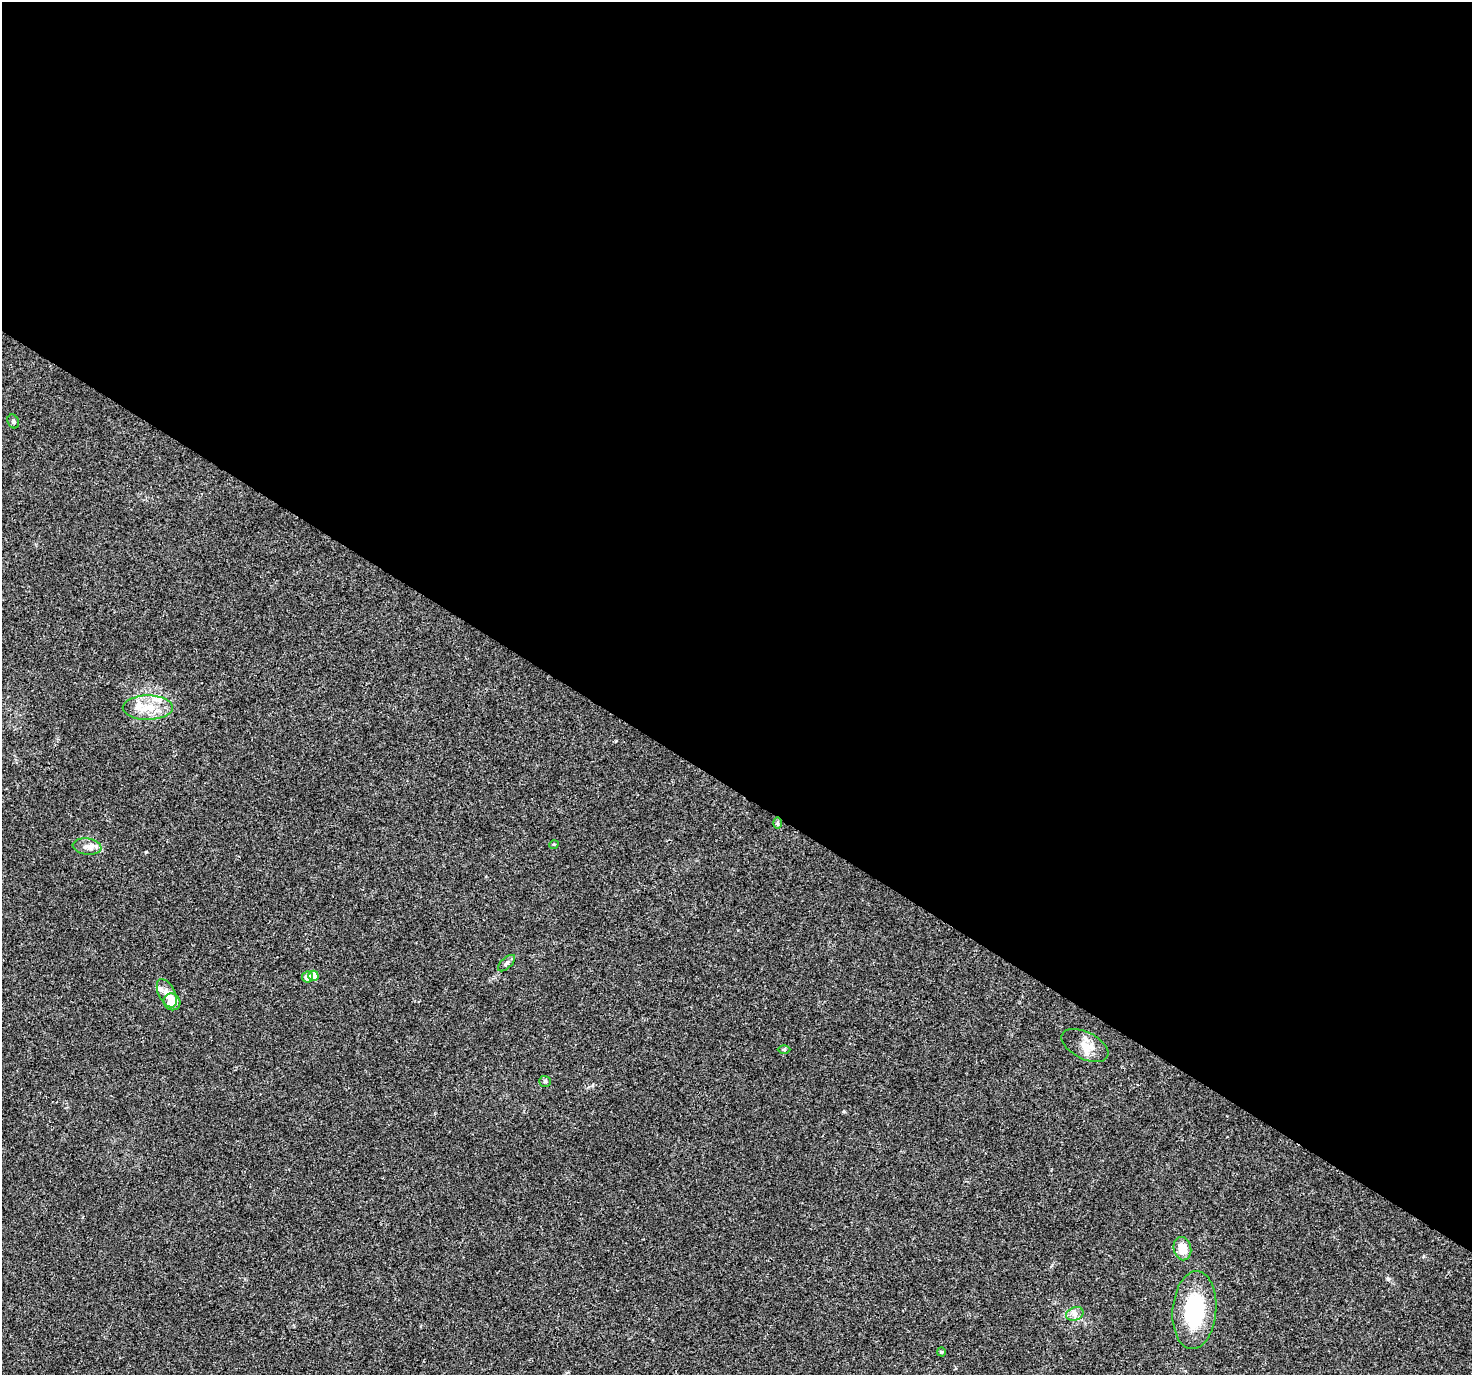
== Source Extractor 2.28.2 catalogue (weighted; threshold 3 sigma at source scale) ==
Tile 3 of 4 x 4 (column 3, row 1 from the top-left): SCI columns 2975-4444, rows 4355-5727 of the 5958 x 6028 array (HDU 1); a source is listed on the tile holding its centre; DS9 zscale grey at full resolution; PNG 1474 x 1377 px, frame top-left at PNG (2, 2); each listed source drawn as its Kron ellipse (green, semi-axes under 4 px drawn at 4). Shown black and unused: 58% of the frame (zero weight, under 3 of 4 exposures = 5% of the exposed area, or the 3 px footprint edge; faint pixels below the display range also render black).
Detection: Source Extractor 2.28.2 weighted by HDU 2 'WHT'; one run over the whole footprint, this tile lists its part. Background 0.0157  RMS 0.0026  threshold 0.0117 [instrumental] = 3 sigma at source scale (4.5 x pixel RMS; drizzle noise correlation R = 1.50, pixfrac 1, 0.0396/0.0396 arcsec/px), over >= 5 px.
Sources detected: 19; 2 inside a brighter listed object's ellipse — not listed separately; the other 17 listed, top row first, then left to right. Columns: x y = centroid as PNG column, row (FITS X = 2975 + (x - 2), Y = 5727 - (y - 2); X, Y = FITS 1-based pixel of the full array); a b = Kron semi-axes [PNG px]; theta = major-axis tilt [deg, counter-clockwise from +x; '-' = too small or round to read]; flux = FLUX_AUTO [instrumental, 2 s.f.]
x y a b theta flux
13 421 7 5 -62 0.56
148 708 25 12 1 5.6
777 823 6 4 -90 0.33
554 844 5 3 - 0.24
87 847 14 8 -8 1.8
506 963 10 5 43 0.71
313 976 5 5 - 4
307 977 5 5 - 1.8
167 993 15 8 -63 2
172 1002 9 8 - 3.6
1085 1045 25 13 -27 3.9
784 1049 6 4 1 0.35
545 1081 6 5 - 0.4
1182 1249 12 9 -78 4.2
1194 1310 39 22 85 20
1075 1314 9 6 20 1.1
941 1352 4 4 - 0.25
Unlisted compact peaks at least as high as the median listed source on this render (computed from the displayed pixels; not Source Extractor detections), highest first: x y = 1388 1279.